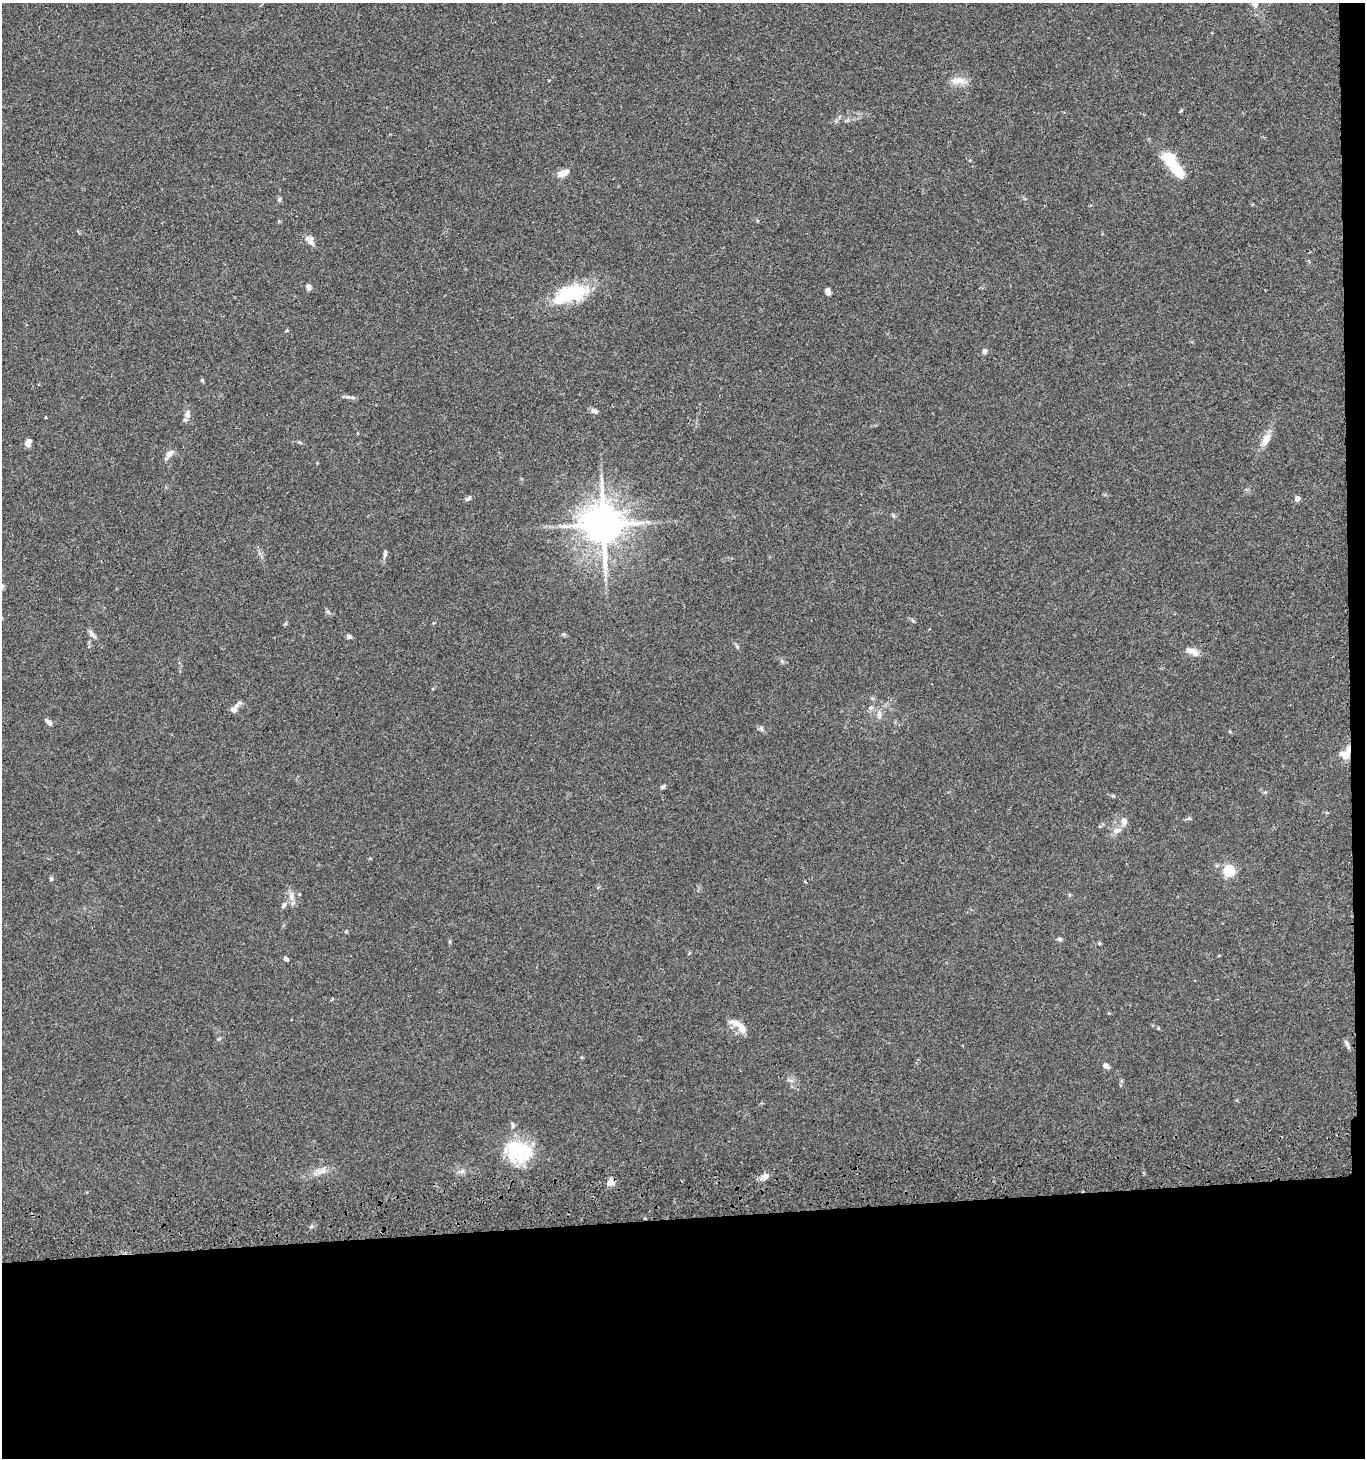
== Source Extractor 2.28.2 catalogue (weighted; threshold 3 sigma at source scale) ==
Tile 9 of 3 x 3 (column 3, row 3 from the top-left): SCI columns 2923-4285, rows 117-1572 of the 4423 x 4599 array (HDU 1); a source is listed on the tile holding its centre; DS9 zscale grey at full resolution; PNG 1367 x 1460 px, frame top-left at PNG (2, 3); no overlay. Shown black and unused: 18% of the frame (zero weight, under 3 of 4 exposures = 6% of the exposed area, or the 3 px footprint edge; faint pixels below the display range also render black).
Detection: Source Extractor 2.28.2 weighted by HDU 2 'WHT'; one run over the whole footprint, this tile lists its part. Background 0.0849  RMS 0.0062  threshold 0.0277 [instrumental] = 3 sigma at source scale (4.5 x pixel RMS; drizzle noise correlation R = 1.50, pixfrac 1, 0.05/0.05 arcsec/px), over >= 5 px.
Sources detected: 50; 1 inside a brighter object's white glare — not listed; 2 inside a brighter listed object's ellipse — not listed separately; the other 47 listed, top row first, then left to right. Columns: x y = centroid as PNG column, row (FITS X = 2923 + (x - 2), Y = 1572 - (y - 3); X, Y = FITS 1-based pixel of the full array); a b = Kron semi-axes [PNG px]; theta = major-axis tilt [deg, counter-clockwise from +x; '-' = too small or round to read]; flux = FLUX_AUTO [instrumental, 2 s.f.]
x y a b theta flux
1255 4 9 7 -56 2.5
958 81 22 8 -1 5.4
1171 159 19 15 -65 19
563 173 12 7 24 5.3
279 199 6 5 - 1.1
311 241 14 7 -78 3.1
308 287 7 5 -79 1.9
827 291 6 4 -71 3.4
570 294 44 19 20 34
984 351 6 6 - 1.3
202 380 5 4 - 0.77
347 397 7 5 -17 1.5
595 411 9 6 -29 2
187 414 11 8 83 2.9
1266 439 18 8 64 6
28 442 8 6 61 3.6
169 454 12 7 41 3.2
468 498 10 4 33 1.2
1297 499 4 4 - 4.1
603 525 12 10 -84 2000
385 554 13 4 75 1.6
92 634 12 6 -47 2.2
349 637 6 5 - 1.4
1193 651 16 7 -34 4.3
871 708 7 6 - 1.5
234 709 12 8 46 3.4
49 723 10 5 -43 2.1
761 729 7 4 -72 1
1345 754 17 12 34 6.4
663 787 7 5 49 1.1
1124 821 8 7 - 3.3
1117 830 14 7 14 3.6
1229 871 5 5 - 65
51 879 5 4 - 1.1
291 897 11 6 -80 2.9
284 905 9 5 62 1.7
1060 939 6 5 - 1.2
286 959 6 4 -50 1.7
737 1024 21 8 -26 5.1
1346 1043 8 5 -64 1.4
1106 1066 7 5 -28 2.5
513 1125 8 5 -81 1.3
519 1150 34 23 -14 31
462 1171 9 6 16 2
321 1172 15 3 24 2.8
765 1176 10 8 24 2.9
610 1183 11 8 29 3.4
Overlapping masked pixels (flux is a lower limit): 2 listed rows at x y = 1345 754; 610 1183
Isophote crosses this tile's border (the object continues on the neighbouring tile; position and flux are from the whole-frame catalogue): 1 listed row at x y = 1255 4
Unlisted compact peaks at least as high as the median listed source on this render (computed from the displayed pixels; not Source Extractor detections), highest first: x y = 782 661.